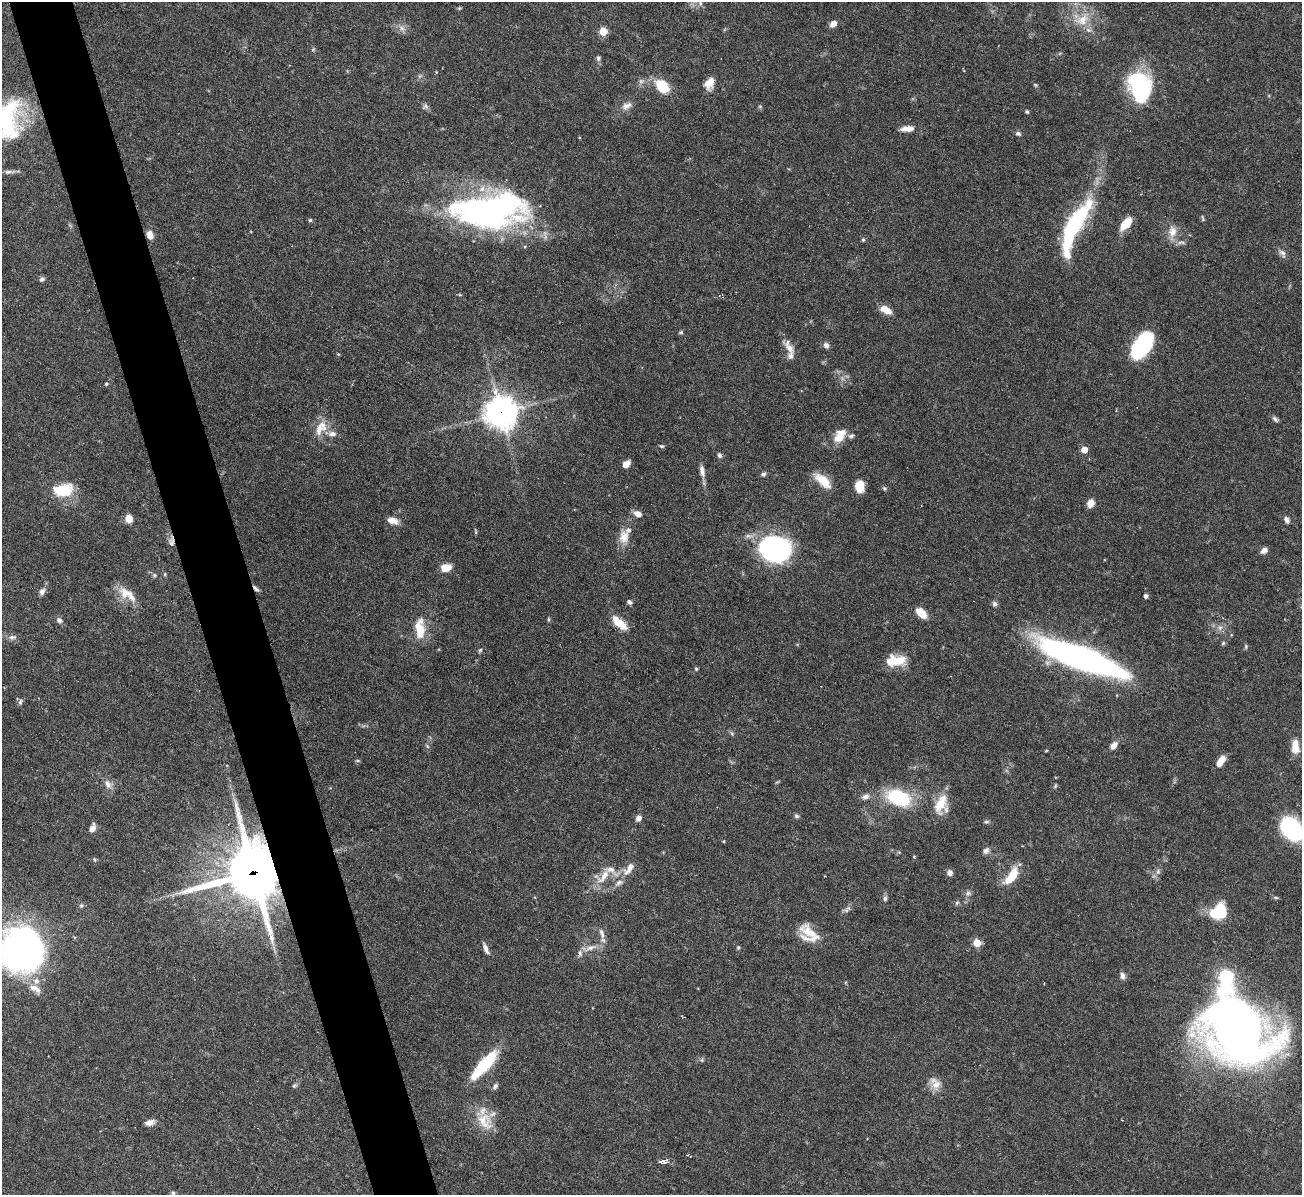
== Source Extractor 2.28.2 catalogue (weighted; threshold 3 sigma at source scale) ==
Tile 11 of 4 x 4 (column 3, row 3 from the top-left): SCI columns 2599-3898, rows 1338-2530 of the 5199 x 5182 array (HDU 1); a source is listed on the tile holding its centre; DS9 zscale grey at full resolution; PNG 1304 x 1197 px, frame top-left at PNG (2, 2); no overlay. Shown black and unused: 5% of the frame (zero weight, under 3 of 6 exposures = <1% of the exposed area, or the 3 px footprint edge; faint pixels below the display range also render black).
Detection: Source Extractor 2.28.2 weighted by HDU 2 'WHT'; one run over the whole footprint, this tile lists its part. Background 0.0842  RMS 0.0032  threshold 0.0132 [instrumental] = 3 sigma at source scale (4.09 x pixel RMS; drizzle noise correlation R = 1.36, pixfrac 0.8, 0.05/0.05 arcsec/px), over >= 5 px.
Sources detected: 158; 6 too faint to see at this stretch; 3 inside a brighter object's white glare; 1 cosmic-ray / hot-pixel residue — not listed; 14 inside a brighter listed object's ellipse — not listed separately; the other 134 listed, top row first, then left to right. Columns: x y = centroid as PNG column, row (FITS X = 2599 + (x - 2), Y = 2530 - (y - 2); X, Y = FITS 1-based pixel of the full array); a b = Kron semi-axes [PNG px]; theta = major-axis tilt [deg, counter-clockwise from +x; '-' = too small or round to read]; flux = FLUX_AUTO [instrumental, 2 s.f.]
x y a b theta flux
700 3 6 5 - 0.78
459 8 6 4 -17 0.35
1082 20 25 16 34 7.2
833 24 8 7 - 1.6
402 28 11 6 -45 1.5
603 31 5 5 - 9.8
598 58 7 6 - 0.76
709 83 13 9 68 3.5
662 86 12 9 -53 12
1140 86 31 21 -76 34
425 106 9 7 35 0.85
627 106 14 8 25 2
760 106 5 5 - 0.44
1027 111 4 4 - 0.58
6 119 51 34 77 36
908 129 15 6 5 2.8
1018 134 7 5 -16 0.74
9 172 17 5 4 1.2
489 211 76 33 3 110
1202 218 9 3 -84 0.41
310 220 4 4 - 0.48
1076 221 36 14 62 30
1126 224 15 8 51 5.6
1172 232 20 11 85 3.7
150 235 10 6 -67 2.5
863 240 5 5 - 0.47
1067 253 70 13 88 11
1282 253 12 7 -59 1.3
42 279 6 5 - 0.85
460 295 6 3 -18 0.3
886 310 12 6 -28 4
681 332 6 4 17 0.42
826 345 7 6 - 1.2
1142 345 25 14 60 29
789 347 23 9 -56 3
338 354 5 3 - 0.25
106 384 5 4 - 0.42
501 412 11 11 - 430
1275 419 8 5 -51 0.72
320 428 24 12 57 4.9
332 434 10 7 5 1.6
839 438 17 12 18 3.9
662 446 6 4 -25 0.46
1084 450 5 4 - 4.6
720 455 7 6 - 0.76
626 464 6 5 - 3.6
702 471 16 7 -79 1.9
763 474 6 5 - 0.72
823 481 25 10 -41 5.4
859 486 12 9 -86 4.3
884 488 6 5 - 0.5
63 490 21 12 6 12
1091 503 8 6 60 2.5
638 514 10 7 -22 1.9
129 519 7 7 - 3.5
1286 520 7 5 -58 1.2
392 521 14 7 -17 2.6
475 531 8 3 -81 0.36
624 537 20 13 83 4.1
171 542 14 8 -88 1.5
775 549 27 23 -15 59
1264 550 8 6 34 1.5
446 568 11 7 11 3.8
154 575 6 6 - 0.56
256 588 9 5 -46 0.92
42 591 7 6 - 1.4
125 593 20 16 -46 5.1
1146 596 4 4 - 1
629 602 7 5 -33 0.81
994 604 7 7 - 0.83
921 613 13 7 -45 4.7
548 619 6 4 90 0.37
59 620 7 6 - 0.98
619 623 20 9 -41 5.3
420 629 23 11 -87 7.2
12 637 9 4 12 0.81
1223 643 6 5 - 0.46
1246 646 7 5 -73 0.45
480 650 6 5 - 0.45
898 661 21 15 10 5.7
1080 661 92 20 -22 110
696 669 5 4 - 0.4
199 691 3 2 - 0.21
20 702 8 5 64 0.7
732 734 6 4 -20 0.47
1114 745 9 6 48 2.3
1295 747 16 8 -87 4.4
1046 751 4 3 - 0.26
1221 761 12 6 58 3.2
108 784 14 8 -63 1.9
865 797 11 7 22 1.5
898 797 26 16 -17 21
941 805 24 16 76 6.7
797 816 6 5 - 0.6
638 818 6 5 - 1.6
986 822 8 4 1 0.54
92 828 9 6 70 1.9
1292 829 17 13 -53 42
724 841 4 3 - 0.24
986 851 9 7 53 1.1
914 856 4 3 - 0.39
95 860 5 3 - 0.35
629 869 21 9 52 3.3
1158 871 8 6 -72 0.82
253 872 22 20 -79 1400
950 873 6 6 - 1.3
604 876 29 15 41 6.5
1011 876 20 9 53 7.5
968 893 8 6 3 0.84
1275 897 8 4 -1 0.46
885 898 7 6 - 0.79
957 903 6 5 - 0.54
81 906 7 5 59 0.64
847 909 12 6 46 1.1
1221 912 16 11 -85 10
602 933 15 7 -73 1.7
810 934 30 14 -39 7
977 943 5 5 - 7.4
591 947 18 7 18 2.7
738 947 5 4 - 0.4
486 948 15 5 -66 1.4
20 950 39 37 7 140
1122 976 9 6 -77 1.1
845 982 5 4 - 0.4
35 989 19 9 -30 3.2
1236 1030 68 50 -47 270
702 1060 6 5 - 0.49
484 1064 33 9 48 18
935 1083 18 13 -60 3.3
495 1086 8 5 51 0.79
485 1121 26 19 -59 7.5
150 1122 12 7 12 1.7
663 1161 13 5 -5 1.8
173 1193 5 5 - 0.52
Overlapping masked pixels (flux is a lower limit): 4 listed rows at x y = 501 412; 171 542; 256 588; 253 872
Isophote crosses this tile's border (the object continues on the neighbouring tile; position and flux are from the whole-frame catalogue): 4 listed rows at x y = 6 119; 1292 829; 20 950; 1236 1030